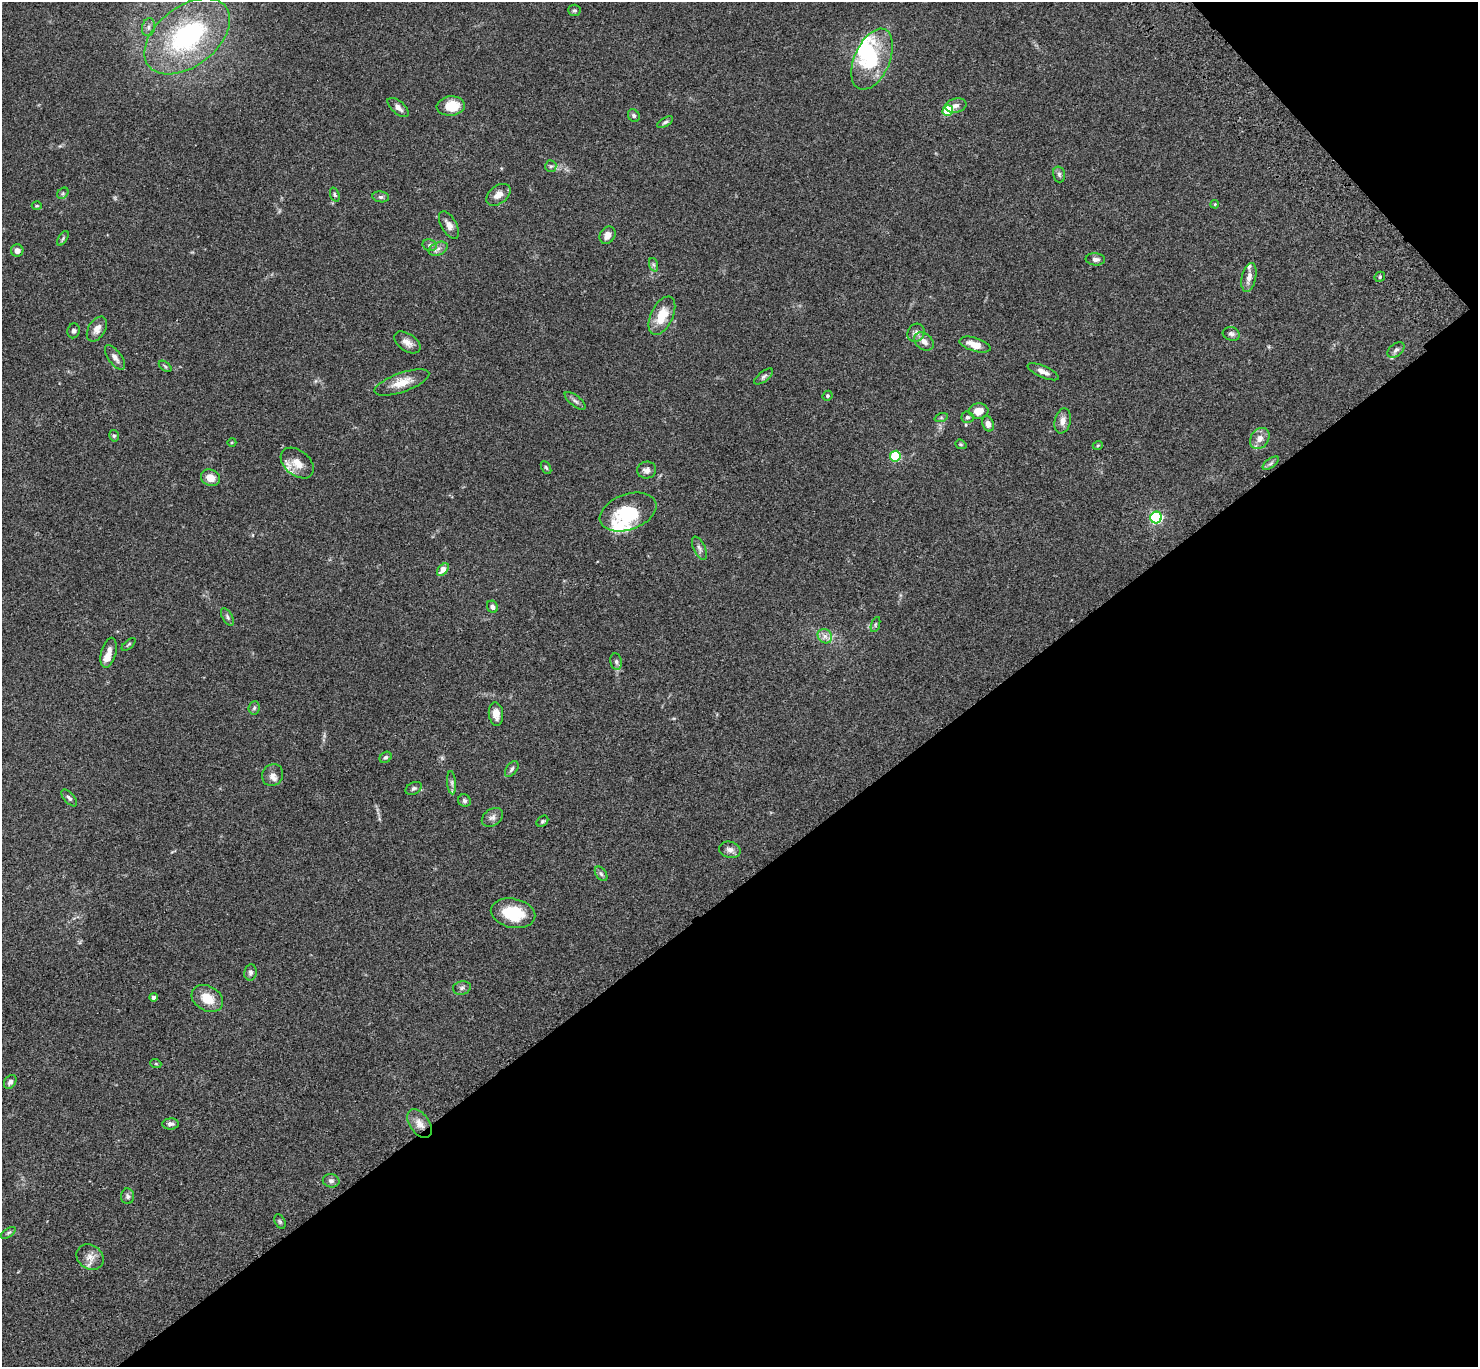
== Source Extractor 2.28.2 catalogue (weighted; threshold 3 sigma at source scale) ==
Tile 12 of 4 x 4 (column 4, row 3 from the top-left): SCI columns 4531-6006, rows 1749-3113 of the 6106 x 6084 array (HDU 1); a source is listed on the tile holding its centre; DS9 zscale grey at full resolution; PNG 1480 x 1369 px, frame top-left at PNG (2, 2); each listed source drawn as its Kron ellipse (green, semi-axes under 4 px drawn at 4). Shown black and unused: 38% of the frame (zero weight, under 3 of 4 exposures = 6% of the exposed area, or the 3 px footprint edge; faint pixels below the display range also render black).
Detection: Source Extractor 2.28.2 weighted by HDU 2 'WHT'; one run over the whole footprint, this tile lists its part. Background 0.0591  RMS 0.0053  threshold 0.0237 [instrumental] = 3 sigma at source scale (4.5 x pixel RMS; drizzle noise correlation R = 1.50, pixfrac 1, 0.05/0.05 arcsec/px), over >= 5 px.
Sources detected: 104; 1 too faint to see at this stretch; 1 inside a brighter object's white glare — neither listed nor drawn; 4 inside a brighter listed object's ellipse — not listed separately; the other 98 listed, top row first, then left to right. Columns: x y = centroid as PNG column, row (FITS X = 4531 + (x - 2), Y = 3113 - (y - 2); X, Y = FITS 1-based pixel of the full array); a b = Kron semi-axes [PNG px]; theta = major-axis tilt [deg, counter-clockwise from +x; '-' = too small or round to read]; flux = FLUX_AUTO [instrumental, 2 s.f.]
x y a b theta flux
574 10 6 5 - 0.92
148 27 9 6 76 1.8
187 36 49 30 37 79
872 59 32 17 66 30
451 106 14 9 4 11
956 106 11 7 12 2.5
398 107 13 6 -41 2.5
948 111 5 5 - 26
634 116 7 5 -59 0.93
665 122 9 4 30 1
551 166 6 5 - 0.94
1059 174 8 6 -75 1.2
63 193 6 5 - 0.85
335 195 7 4 -72 0.84
498 195 13 9 37 3.8
381 197 8 5 -9 1.3
1215 204 4 3 - 0.45
37 206 5 3 - 0.54
449 225 15 7 -60 3
607 235 9 7 60 3.1
63 238 8 4 55 0.91
430 245 7 5 -21 1.2
438 249 10 6 24 2.1
17 251 6 6 - 2.1
1095 259 10 6 -4 1.8
654 265 7 4 -71 1
1249 277 15 7 77 3.5
1380 277 5 4 - 0.73
662 316 21 11 64 11
97 329 14 8 58 3.6
74 331 7 6 - 1.3
916 333 9 8 - 2.2
1231 334 8 6 -19 1.6
924 341 11 8 -37 3.4
407 342 15 8 -34 3.5
975 345 16 6 -17 6
1396 350 10 6 40 1.7
115 357 14 6 -54 2.5
165 366 7 4 -37 0.71
1043 372 17 6 -24 2.8
764 376 11 5 38 1.2
402 382 29 9 19 7.8
827 396 5 4 - 0.83
575 401 12 5 -38 1.6
979 411 10 7 4 5.3
968 417 6 5 - 1.1
941 418 7 4 18 0.75
1063 421 13 8 77 3.3
988 424 8 5 -68 2.9
114 436 6 4 -74 0.86
1260 438 11 8 54 3.7
232 442 4 3 - 0.49
961 444 6 4 -20 0.65
1098 445 5 3 - 0.49
895 456 5 5 - 34
297 463 19 12 -39 7.3
1271 463 9 4 35 1.2
546 467 7 4 -62 0.77
647 470 9 8 - 2.3
211 478 10 8 -24 4.6
628 512 29 18 20 26
1156 517 6 5 - 74
699 548 12 5 -64 1.9
443 570 7 4 49 5.6
492 607 6 5 - 1.6
227 617 9 5 -59 1.1
875 625 8 3 71 0.77
825 636 8 6 -45 2.3
129 644 8 3 40 0.68
109 653 15 7 74 3.9
616 662 8 5 -80 1.4
254 708 7 5 84 0.97
496 714 12 7 -84 4.5
385 757 6 5 - 1
512 769 9 5 53 1.5
273 775 11 10 - 2.7
452 783 11 4 -85 1.6
414 788 9 6 29 1.2
69 798 10 5 -47 1.2
464 801 6 6 - 1.3
492 817 11 8 36 2.3
542 821 6 4 41 0.87
730 850 11 8 -13 2.6
601 874 8 5 -54 1.1
513 913 22 14 -12 17
250 972 8 6 80 1.3
462 988 9 6 13 1.5
153 997 4 4 - 1.2
207 999 17 12 -29 8.8
156 1064 5 3 - 0.46
10 1082 7 5 55 1.7
419 1123 16 10 -55 4.6
170 1124 8 5 5 1.9
331 1181 8 6 -11 1.8
128 1196 8 6 -85 1.5
280 1222 7 5 -63 0.88
8 1233 8 4 35 0.88
90 1257 14 12 -34 4.3